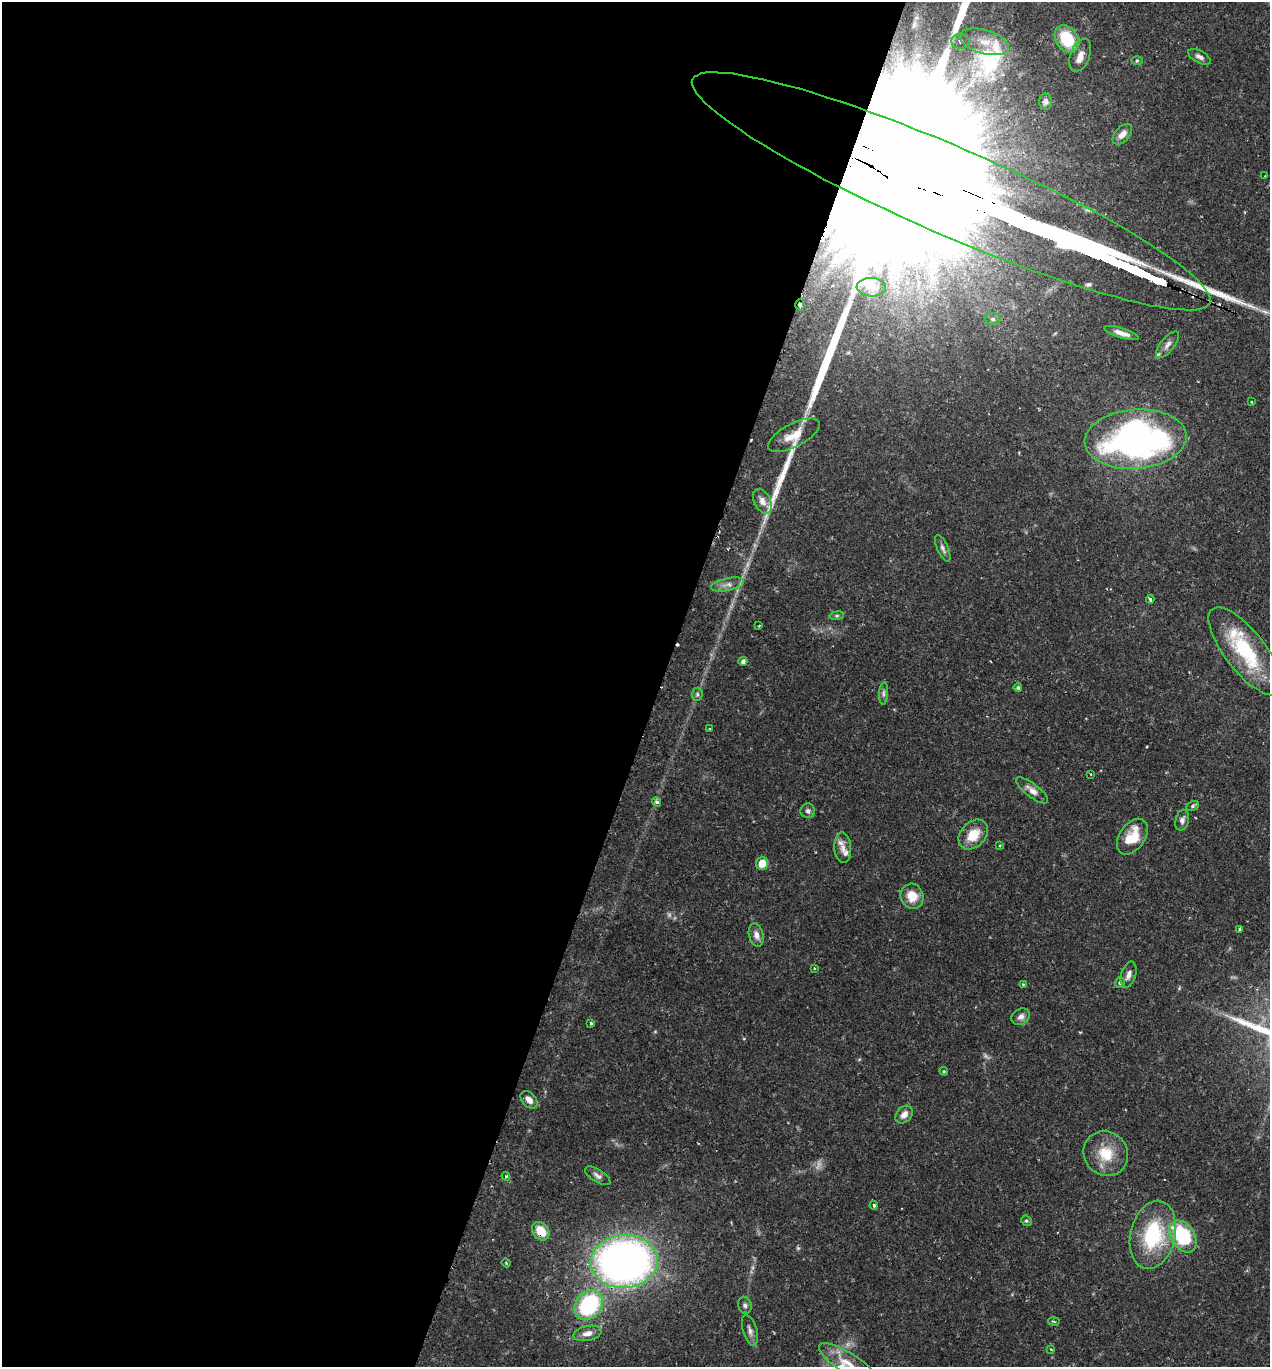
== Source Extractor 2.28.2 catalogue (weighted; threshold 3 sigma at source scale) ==
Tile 5 of 4 x 4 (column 1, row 2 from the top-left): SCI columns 143-1410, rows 2739-4103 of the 5488 x 5474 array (HDU 1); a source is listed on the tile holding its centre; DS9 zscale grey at full resolution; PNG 1272 x 1369 px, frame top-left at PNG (2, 2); each listed source drawn as its Kron ellipse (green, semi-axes under 4 px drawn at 4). Shown black and unused: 52% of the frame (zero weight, under 2 of 3 exposures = <1% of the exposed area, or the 3 px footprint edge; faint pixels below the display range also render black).
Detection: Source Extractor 2.28.2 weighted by HDU 2 'WHT'; one run over the whole footprint, this tile lists its part. Background 0.12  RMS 0.0034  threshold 0.0152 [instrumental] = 3 sigma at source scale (4.5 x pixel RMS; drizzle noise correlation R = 1.50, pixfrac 1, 0.05/0.05 arcsec/px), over >= 5 px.
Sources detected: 85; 4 too faint to see at this stretch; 4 cosmic-ray / hot-pixel residue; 2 long thin detections or spike segments (spike, bleed or trail) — neither listed nor drawn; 5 inside a brighter listed object's ellipse — not listed separately; the other 70 listed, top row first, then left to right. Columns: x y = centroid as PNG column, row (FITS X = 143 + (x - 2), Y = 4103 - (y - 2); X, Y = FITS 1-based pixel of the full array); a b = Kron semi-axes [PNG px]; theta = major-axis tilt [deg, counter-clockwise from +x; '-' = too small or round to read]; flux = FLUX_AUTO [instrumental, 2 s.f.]
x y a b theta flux
1067 39 15 11 -59 14
960 41 9 7 -3 2.3
984 42 25 12 -16 7.4
1080 55 17 9 70 3.4
1199 57 12 6 -28 1.5
1137 61 6 4 1 0.39
1046 102 8 6 -86 0.97
1122 134 12 7 49 2.4
1265 176 2 2 - 0.21
951 191 282 44 -23 100000
871 287 15 9 -3 2.9
800 305 5 4 - 2.1
993 319 7 6 - 0.94
1121 333 18 5 -18 2.5
1168 345 16 6 51 2
1252 402 3 3 - 0.35
794 435 28 11 27 5.8
1136 439 51 29 4 130
762 501 13 8 -63 2.4
943 548 14 5 -66 1.3
728 584 17 6 12 2.3
1150 599 4 3 - 0.66
837 616 7 4 8 0.59
759 626 2 2 - 0.27
1245 651 54 20 -52 26
743 661 4 4 - 1
1018 687 4 4 - 0.78
884 693 11 4 85 1
697 694 6 5 - 0.79
709 728 3 2 - 0.26
1091 774 3 2 - 0.24
1032 790 19 7 -37 2.7
657 802 5 4 - 1.1
1193 806 7 4 28 0.66
808 811 7 7 - 1.1
1182 820 10 6 75 1.4
973 835 17 12 46 7.3
1132 837 20 12 55 10
1000 846 3 3 - 0.36
843 848 15 8 -87 2.9
762 863 6 6 - 5.5
912 896 13 11 -74 5.6
1239 929 3 3 - 1.1
756 935 12 7 -75 2.1
814 968 3 2 - 0.35
1129 975 13 7 74 1.9
1120 983 5 5 - 0.56
1023 984 4 4 - 0.33
1021 1017 10 7 32 1.8
591 1023 3 3 - 0.72
944 1071 4 4 - 0.37
529 1100 10 7 -47 2.5
904 1115 10 7 49 2.5
1106 1154 23 21 -46 10
506 1176 4 4 - 0.45
598 1176 14 6 -33 1.5
874 1205 4 4 - 0.73
1026 1221 6 5 - 0.56
541 1231 10 8 -52 6.7
1153 1235 34 22 76 29
1183 1236 17 12 -57 27
624 1261 33 26 3 210
506 1263 4 4 - 0.38
589 1305 16 13 52 36
745 1305 8 7 - 1.1
1054 1321 6 3 -11 0.37
750 1330 16 7 -73 1.9
587 1333 14 7 12 2.5
1051 1349 4 3 - 0.31
848 1363 33 10 -33 7.4
Overlapping masked pixels (flux is a lower limit): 4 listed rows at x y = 951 191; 800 305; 794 435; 541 1231
Isophote crosses this tile's border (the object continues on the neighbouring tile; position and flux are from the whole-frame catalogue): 2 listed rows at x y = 951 191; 848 1363